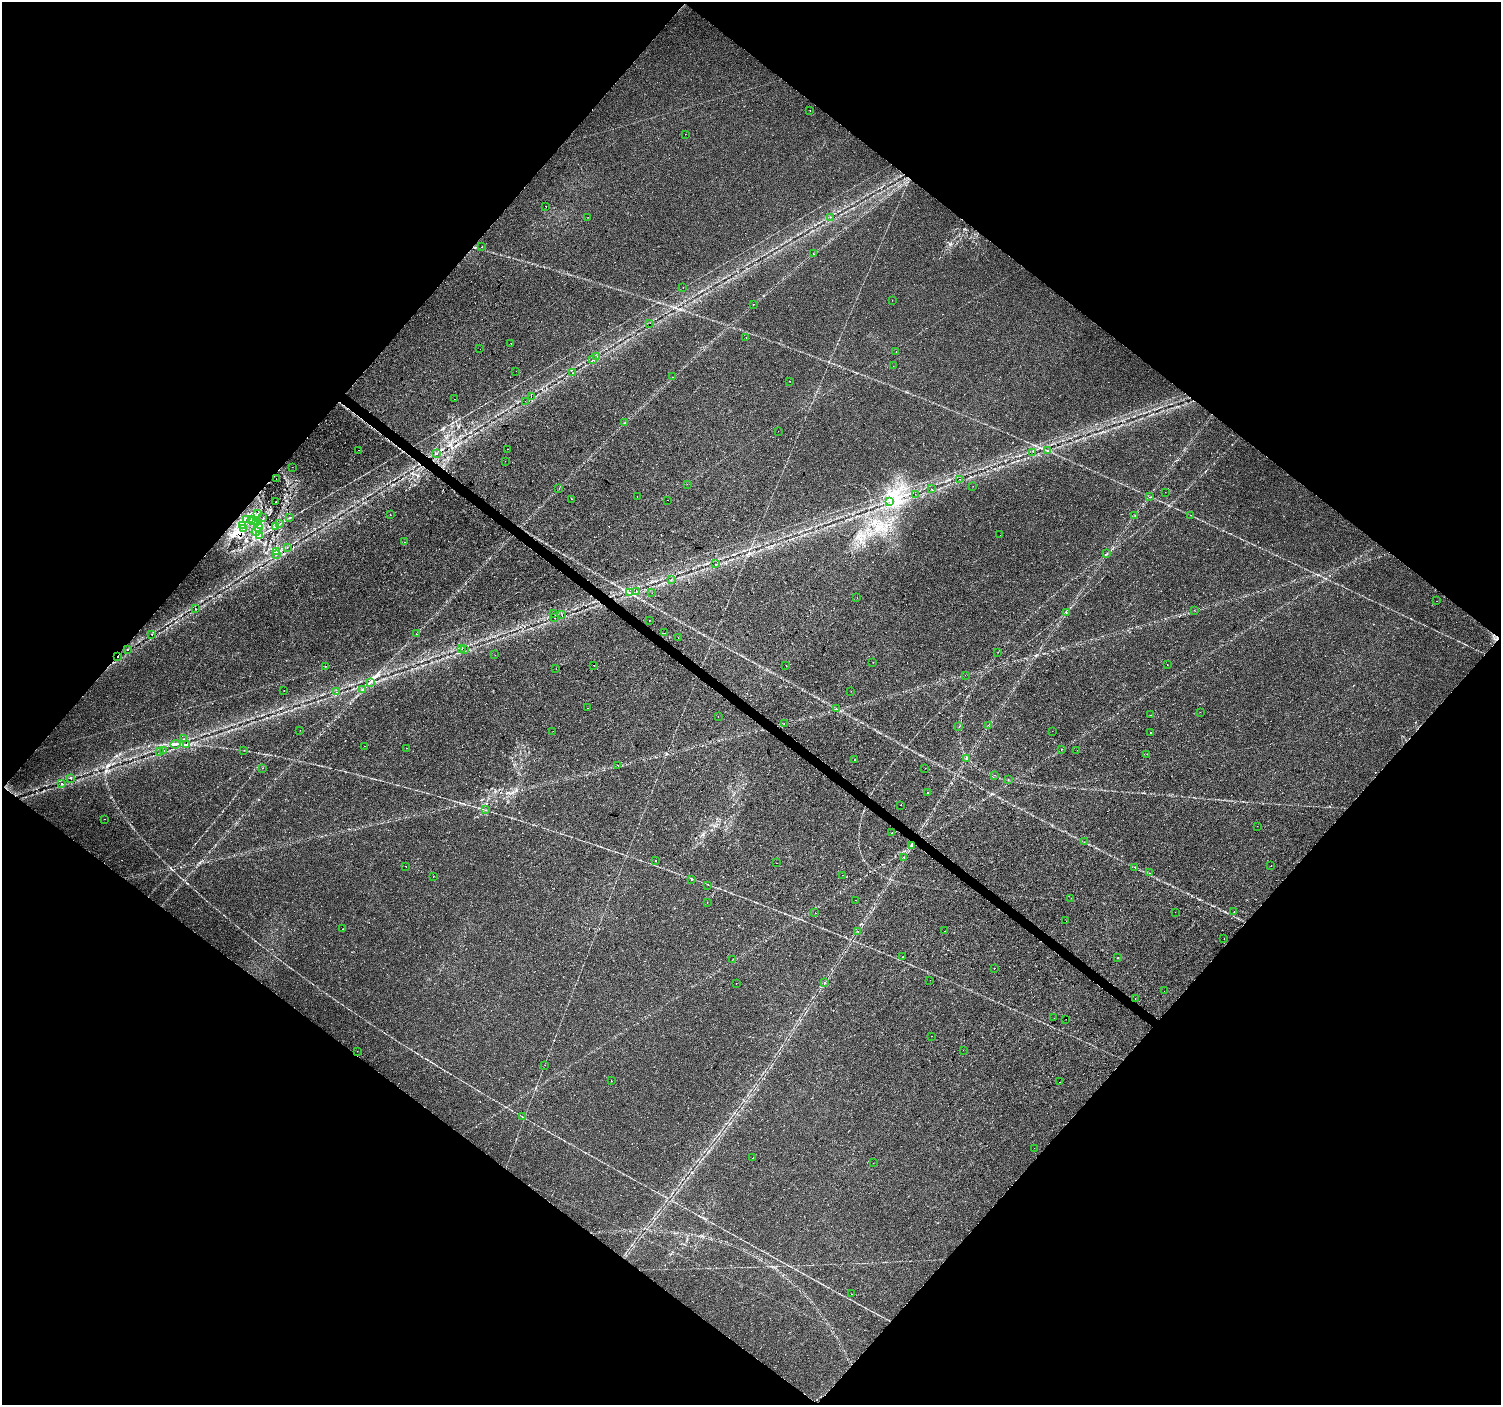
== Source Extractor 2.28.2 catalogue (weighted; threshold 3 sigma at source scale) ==
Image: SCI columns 6-6000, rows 241-5851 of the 6000 x 6025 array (HDU 1 of 3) = the unmasked area's bounding box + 8 px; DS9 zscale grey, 4 x 4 block average (1 PNG px = mean of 4 x 4 image px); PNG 1503 x 1407 px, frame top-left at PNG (2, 2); each listed source drawn as its Kron ellipse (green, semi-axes under 4 px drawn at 4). Shown black and unused: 50% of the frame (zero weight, under 2 of 3 exposures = <1% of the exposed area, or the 3 px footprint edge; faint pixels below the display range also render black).
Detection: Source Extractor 2.28.2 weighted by HDU 2 'WHT'. Background 0.0239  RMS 0.0033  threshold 0.0147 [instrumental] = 3 sigma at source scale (4.5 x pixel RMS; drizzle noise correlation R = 1.50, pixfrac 1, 0.0396/0.0396 arcsec/px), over >= 5 px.
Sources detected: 208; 15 cosmic-ray / hot-pixel residue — neither listed nor drawn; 1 coinciding with a brighter row at this scale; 1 inside a brighter listed object's ellipse — not listed separately; the other 191 listed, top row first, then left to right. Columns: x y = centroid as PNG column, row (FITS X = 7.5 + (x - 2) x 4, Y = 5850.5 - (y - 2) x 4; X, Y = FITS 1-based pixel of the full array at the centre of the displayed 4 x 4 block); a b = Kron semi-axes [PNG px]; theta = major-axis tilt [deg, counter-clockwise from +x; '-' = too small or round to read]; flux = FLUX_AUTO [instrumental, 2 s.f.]
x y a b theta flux
810 110 2 2 - 1.6
685 134 2 2 - 0.28
546 206 2 2 - 1.8
588 217 2 2 - 0.41
830 217 2 2 - 0.58
481 247 2 2 - 0.93
813 254 2 2 - 0.87
683 287 2 2 - 0.39
892 300 2 2 - 0.28
753 304 2 2 - 1.1
650 323 2 2 - 0.42
746 338 2 2 - 0.62
511 343 2 2 - 0.99
480 349 2 2 - 0.25
896 351 2 2 - 0.59
596 357 2 2 - 0.74
592 360 2 2 - 0.44
893 366 2 2 - 0.62
516 371 2 2 - 0.7
572 373 2 2 - 0.43
673 377 2 2 - 0.71
790 381 2 2 - 0.38
531 396 2 2 - 2.5
454 399 2 2 - 2.1
525 401 2 2 - 0.52
625 423 2 2 - 0.76
778 431 2 2 - 0.57
508 449 2 2 - 0.51
358 450 2 2 - 1.7
1047 451 2 2 - 0.75
1033 452 2 2 - 0.39
437 454 2 2 - 0.58
505 461 2 2 - 1.3
292 467 2 2 - 0.28
276 479 2 2 - 0.67
959 479 2 2 - 0.71
687 484 2 2 - 0.48
973 486 2 2 - 0.35
559 488 2 2 - 0.35
931 489 2 2 - 0.85
1165 492 2 2 - 0.33
915 494 2 2 - 0.33
637 497 2 2 - 0.34
1149 497 2 2 - 0.43
571 499 2 2 - 0.35
668 500 2 2 - 3.2
890 501 2 2 - 0.59
275 502 2 2 - 0.69
257 513 2 2 - 1.1
390 514 2 2 - 0.58
1190 515 2 2 - 0.55
1135 516 2 2 - 0.99
263 518 2 2 - 0.4
289 518 2 2 - 0.85
246 519 3 2 - 0.88
251 520 2 2 - 0.62
254 521 2 2 - 3.1
256 522 2 2 - 4.5
280 524 2 2 - 0.63
242 526 2 2 - 2.1
275 526 2 2 - 0.91
258 527 5 2 - 3.3
243 528 2 2 - 0.64
256 531 5 2 - 3.8
260 535 2 2 - 1.2
1000 535 2 2 - 0.32
405 542 2 2 - 1.3
287 547 2 2 - 0.37
276 551 2 2 - 1.5
1106 554 2 2 - 0.66
276 555 2 2 - 0.41
715 564 2 2 - 0.98
671 579 2 2 - 0.43
636 592 2 2 - 2.4
630 593 4 2 - 2.2
652 593 2 2 - 1.5
857 598 2 2 - 0.59
1437 601 2 2 - 0.26
195 608 2 2 - 0.78
1194 610 2 2 - 0.47
1066 612 2 2 - 1
553 614 2 2 - 0.76
562 615 2 2 - 0.55
554 618 2 2 - 4.5
649 620 2 2 - 0.58
665 633 2 2 - 2.1
152 634 2 2 - 0.88
417 634 2 2 - 0.56
678 638 2 2 - 1.8
462 648 2 2 - 0.5
127 650 2 2 - 0.54
465 650 2 2 - 0.35
998 652 2 2 - 0.65
495 655 2 2 - 0.32
118 657 2 2 - 1.8
873 662 2 2 - 1.2
1167 664 2 2 - 0.56
326 666 2 2 - 4.1
594 666 2 2 - 2.8
786 666 2 2 - 0.75
556 669 2 2 - 0.27
965 675 2 2 - 0.28
370 682 2 2 - 1.8
284 690 2 2 - 0.51
363 690 2 2 - 1.1
851 691 2 2 - 1.1
336 692 2 2 - 0.96
587 708 2 2 - 0.96
836 708 2 2 - 0.74
1200 712 2 2 - 0.29
1150 715 2 2 - 0.31
718 716 2 2 - 0.68
784 724 2 2 - 0.45
988 725 2 2 - 0.43
959 726 2 2 - 0.3
300 730 2 2 - 0.35
553 731 2 2 - 0.22
1052 731 2 2 - 1.5
1150 733 2 2 - 0.8
183 739 2 2 - 0.93
176 744 5 2 - 3
186 744 2 2 - 1.9
364 746 2 2 - 1
407 748 2 2 - 0.51
1062 749 2 2 - 0.6
163 750 2 2 - 2.9
244 750 2 2 - 0.43
1077 750 2 2 - 0.32
159 751 2 2 - 3.4
1147 754 2 2 - 0.53
966 758 2 2 - 0.62
855 760 2 2 - 4.2
618 766 2 2 - 0.45
262 768 2 2 - 0.74
925 768 2 2 - 0.47
995 775 2 2 - 3.4
71 779 2 2 - 1
1008 780 2 2 - 0.52
62 784 2 2 - 1.1
928 792 2 2 - 0.63
901 805 2 2 - 0.91
485 810 2 2 - 0.57
104 819 2 2 - 0.87
1257 826 2 2 - 0.41
892 833 2 2 - 0.87
1084 842 2 2 - 0.48
911 846 2 2 - 1.2
904 857 2 2 - 1.8
655 861 2 2 - 1.8
776 863 2 2 - 0.36
1271 865 2 2 - 1.8
406 866 2 2 - 0.36
1135 867 2 2 - 0.74
1149 873 2 2 - 0.95
842 875 2 2 - 0.25
433 877 2 2 - 0.32
691 879 2 2 - 0.61
708 885 2 2 - 1.4
1071 898 2 2 - 0.95
855 900 2 2 - 0.52
707 902 2 2 - 0.89
1175 912 2 2 - 0.92
1234 912 2 2 - 2.3
815 913 2 2 - 2.9
1066 921 2 2 - 0.28
343 929 2 2 - 0.4
857 931 2 2 - 0.65
945 931 2 2 - 0.37
1224 939 2 2 - 1.7
902 957 2 2 - 0.87
1118 958 2 2 - 0.58
733 959 2 2 - 2.2
994 968 2 2 - 0.44
930 980 2 2 - 0.96
824 982 2 2 - 0.55
736 983 2 2 - 0.47
1164 991 2 2 - 3
1135 998 2 2 - 0.28
1054 1018 2 2 - 0.6
1066 1019 2 2 - 0.37
932 1036 2 2 - 0.44
963 1050 2 2 - 0.95
357 1051 2 2 - 0.37
545 1065 2 2 - 0.35
611 1081 2 2 - 0.7
1059 1082 2 2 - 0.66
522 1117 2 2 - 0.44
1034 1148 2 2 - 0.28
753 1158 2 2 - 0.58
873 1163 2 2 - 0.36
852 1294 2 2 - 0.84
Overlapping masked pixels (flux is a lower limit): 3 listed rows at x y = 254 521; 256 522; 118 657
Diffuse or blended objects may show on this block-average render without a row.